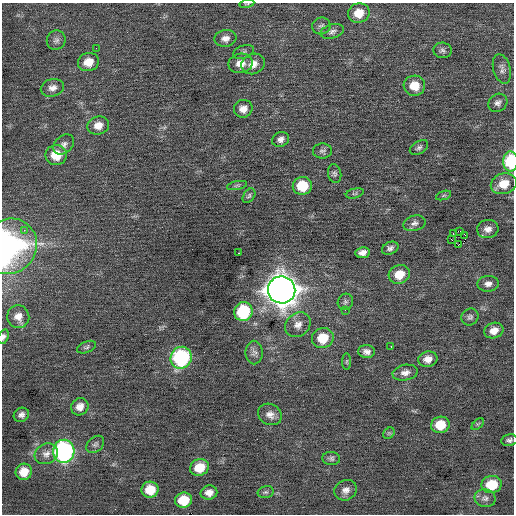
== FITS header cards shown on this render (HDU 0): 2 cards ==
NAXIS1  =                  512 / Axis length
NAXIS2  =                  512 / Axis length

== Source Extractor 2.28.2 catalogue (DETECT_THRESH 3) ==
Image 512 x 512 px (HDU 0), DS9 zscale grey, 1 PNG px = 1 image px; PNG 516 x 516 px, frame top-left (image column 1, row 512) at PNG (2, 3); each listed source drawn as its Kron ellipse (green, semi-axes under 4 px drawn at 4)
Background 0.0166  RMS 0.69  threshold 2.08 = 3 sigma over >= 5 px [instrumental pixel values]
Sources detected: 83; all 83 listed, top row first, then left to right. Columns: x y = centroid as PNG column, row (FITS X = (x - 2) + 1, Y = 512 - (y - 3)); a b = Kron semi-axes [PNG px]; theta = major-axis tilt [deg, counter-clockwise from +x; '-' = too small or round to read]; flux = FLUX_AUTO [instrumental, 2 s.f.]
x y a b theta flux
247 4 7 3 12 56
359 13 11 9 20 720
321 26 9 8 - 150
332 31 12 7 15 180
225 38 11 8 9 280
56 40 10 9 - 200
96 48 2 2 - 76
442 50 9 7 -5 150
243 52 11 6 19 140
88 62 10 9 - 600
240 63 12 9 10 500
253 64 12 10 25 410
502 69 15 8 -74 230
414 86 11 10 - 790
52 88 12 8 14 280
498 103 10 8 37 200
243 109 9 8 - 360
98 125 11 9 15 430
281 139 8 7 - 220
64 144 11 8 43 220
419 147 10 6 31 140
322 151 9 7 -1 140
56 155 10 10 - 890
510 161 10 7 89 2400
335 174 9 6 -78 120
504 184 13 10 16 810
237 185 10 4 11 86
302 186 9 9 - 1500
355 193 9 5 14 76
444 195 8 3 19 68
249 196 8 5 56 100
414 223 11 7 15 200
488 229 11 9 8 310
24 230 3 2 - 120
460 231 4 2 - 2500
453 233 2 2 - 36
465 235 3 2 - 270
451 239 3 2 - 170
458 245 2 2 - 130
9 246 29 27 40 8400
390 248 8 6 24 150
239 253 2 2 - 150
362 253 7 5 9 240
399 274 11 9 22 760
488 284 10 8 4 240
282 290 14 13 - 74000
345 302 8 7 - 120
345 310 2 2 - 140
243 312 9 9 - 3200
18 317 11 11 - 410
470 317 9 8 - 150
298 325 14 11 43 400
494 331 10 7 18 410
3 337 7 5 71 130
323 338 11 10 - 1200
391 346 2 2 - 26
86 347 10 5 22 110
366 352 8 6 -4 220
254 353 12 8 -90 230
181 358 11 10 - 5300
428 359 9 7 14 390
347 361 8 4 89 76
405 373 13 7 10 290
80 407 9 8 - 350
270 414 12 10 -27 340
21 415 8 7 - 190
478 424 7 3 44 64
440 425 9 8 - 960
389 433 6 5 - 82
509 440 8 5 11 140
95 444 10 7 43 140
64 451 11 10 - 12000
46 454 12 10 26 320
331 458 9 6 -5 130
199 467 10 8 24 960
24 472 8 8 - 620
492 485 10 8 9 1300
150 490 8 8 - 880
346 490 11 10 - 300
266 492 8 6 13 100
209 493 8 7 - 320
485 498 10 9 - 210
184 500 8 7 - 1100
At the frame edge (FLAGS 8, measured only in part): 4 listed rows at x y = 247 4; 510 161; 9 246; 3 337